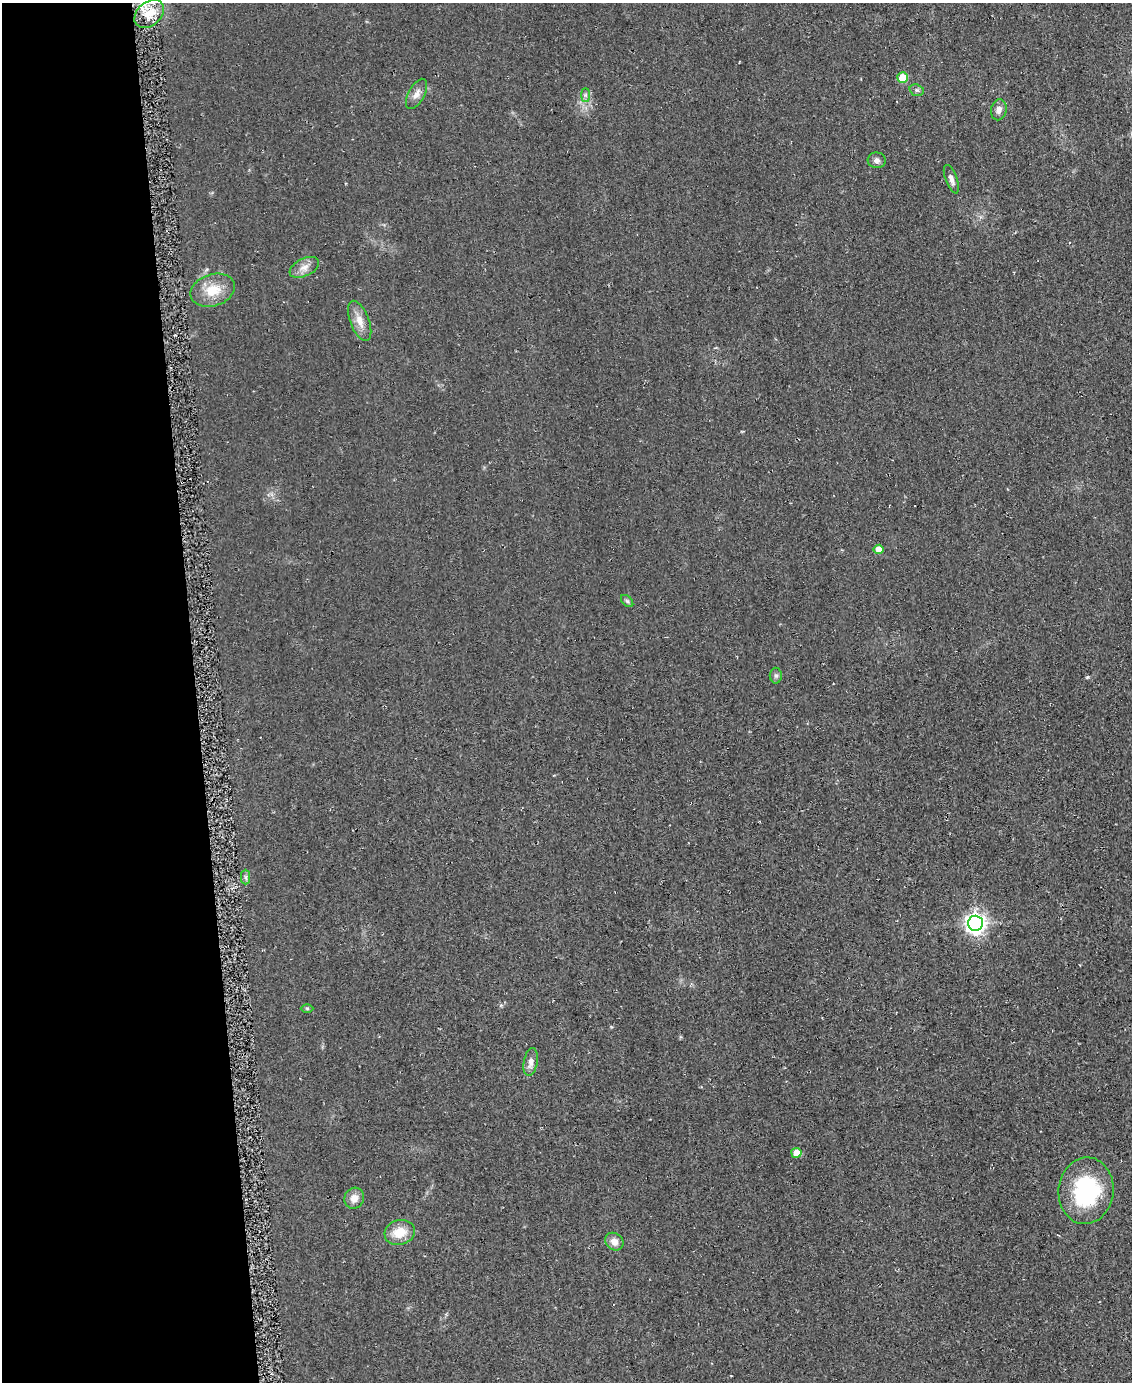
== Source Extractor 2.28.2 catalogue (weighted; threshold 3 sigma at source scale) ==
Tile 5 of 4 x 3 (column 1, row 2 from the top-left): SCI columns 11-1140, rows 1556-2935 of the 4559 x 4551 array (HDU 1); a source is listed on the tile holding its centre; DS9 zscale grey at full resolution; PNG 1134 x 1384 px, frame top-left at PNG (2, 3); each listed source drawn as its Kron ellipse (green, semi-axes under 4 px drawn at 4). Shown black and unused: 17% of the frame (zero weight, under 2 of 3 exposures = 3% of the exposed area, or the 3 px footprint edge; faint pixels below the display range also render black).
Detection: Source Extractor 2.28.2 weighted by HDU 2 'WHT'; one run over the whole footprint, this tile lists its part. Background 0.047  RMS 0.013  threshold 0.0597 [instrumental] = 3 sigma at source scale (4.5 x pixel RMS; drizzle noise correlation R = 1.50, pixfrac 1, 0.05/0.05 arcsec/px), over >= 5 px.
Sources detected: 23; all 23 listed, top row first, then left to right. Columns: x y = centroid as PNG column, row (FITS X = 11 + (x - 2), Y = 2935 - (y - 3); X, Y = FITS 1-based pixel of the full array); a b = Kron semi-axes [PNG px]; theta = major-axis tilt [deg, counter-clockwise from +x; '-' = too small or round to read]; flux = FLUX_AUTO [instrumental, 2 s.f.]
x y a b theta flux
149 14 16 11 41 25
903 77 5 5 - 28
917 90 7 5 -18 2.8
417 94 16 8 61 8.8
585 95 7 4 90 3.1
999 110 11 7 79 6.8
877 160 9 8 - 5.1
951 179 15 6 -69 6.1
304 267 16 8 25 10
213 290 23 16 18 30
360 321 21 9 -69 15
879 549 5 4 - 14
627 601 7 4 -45 2.4
776 676 8 6 -90 3
246 877 7 4 -90 2.9
975 923 7 7 - 740
307 1008 6 4 -1 1.9
531 1062 14 7 80 8.5
796 1153 5 5 - 17
1086 1191 33 27 84 120
354 1198 11 9 63 11
400 1232 15 12 17 22
614 1242 10 8 -39 9.3
Unlisted compact peaks at least as high as the median listed source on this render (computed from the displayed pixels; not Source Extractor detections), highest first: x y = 1087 677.